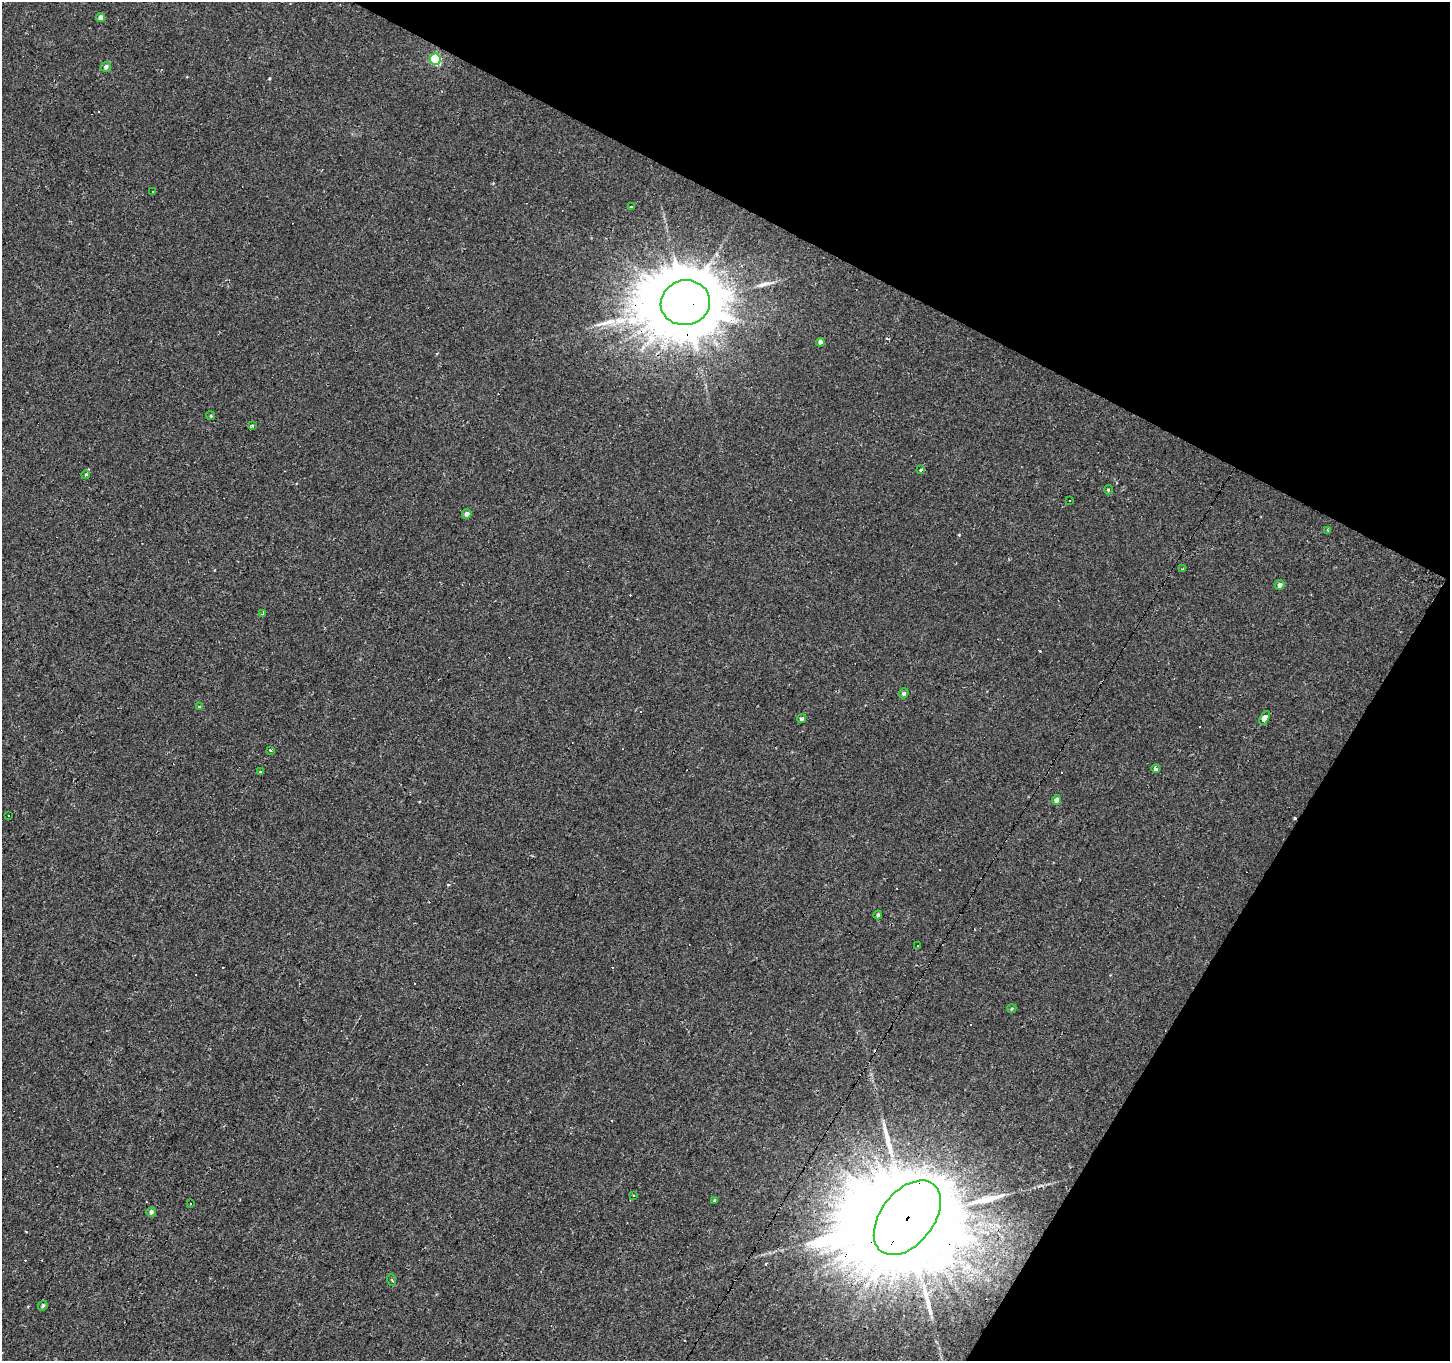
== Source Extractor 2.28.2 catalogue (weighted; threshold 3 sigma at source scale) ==
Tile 8 of 4 x 4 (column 4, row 2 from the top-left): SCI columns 4347-5794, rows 2976-4334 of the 5794 x 5883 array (HDU 1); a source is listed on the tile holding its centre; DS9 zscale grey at full resolution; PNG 1452 x 1363 px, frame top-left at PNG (2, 2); each listed source drawn as its Kron ellipse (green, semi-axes under 4 px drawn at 4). Shown black and unused: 26% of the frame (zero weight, under 2 of 3 exposures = <1% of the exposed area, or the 3 px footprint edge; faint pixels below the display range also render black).
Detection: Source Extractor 2.28.2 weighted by HDU 2 'WHT'; one run over the whole footprint, this tile lists its part. Background -8.71e-05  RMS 0.0051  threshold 0.023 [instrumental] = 3 sigma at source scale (4.5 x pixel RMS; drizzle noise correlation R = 1.50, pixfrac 1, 0.0396/0.0396 arcsec/px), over >= 5 px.
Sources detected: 64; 22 cosmic-ray / hot-pixel residue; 5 long thin detections or spike segments (spike, bleed or trail) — neither listed nor drawn; the other 37 listed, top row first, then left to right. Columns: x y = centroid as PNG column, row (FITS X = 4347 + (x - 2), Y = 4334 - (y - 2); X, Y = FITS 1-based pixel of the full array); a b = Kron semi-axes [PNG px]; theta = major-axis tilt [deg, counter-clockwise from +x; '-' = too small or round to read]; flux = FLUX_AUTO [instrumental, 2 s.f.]
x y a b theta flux
100 17 4 4 - 2.4
435 59 5 5 - 43
106 67 5 5 - 1.8
153 191 2 2 - 0.43
631 207 3 2 - 0.93
685 303 25 22 12 7000
820 342 4 4 - 2.2
211 416 4 3 - 0.5
252 426 3 3 - 0.85
921 470 3 3 - 3.2
86 475 4 3 - 1.5
1108 490 5 3 - 0.48
1069 501 3 2 - 0.64
467 514 5 4 - 2.1
1328 530 4 3 - 0.89
1182 569 4 2 - 0.39
1280 585 5 4 - 2.1
263 614 3 3 - 2.1
904 693 5 4 - 0.99
199 707 4 3 - 0.49
1265 718 7 3 57 1000
802 719 4 4 - 1.5
270 750 3 3 - 0.76
1156 769 4 3 - 4
261 772 3 3 - 0.81
1056 800 5 4 - 2.5
8 815 3 2 - 0.63
878 915 4 3 - 1.3
918 946 3 3 - 0.72
1012 1009 5 3 - 0.52
633 1195 2 2 - 0.39
715 1201 3 3 - 3.1
190 1204 3 2 - 0.36
151 1212 5 4 - 2
907 1218 42 26 52 27000
392 1280 6 3 -71 0.63
43 1306 5 4 - 0.78
Overlapping masked pixels (flux is a lower limit): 3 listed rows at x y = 685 303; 86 475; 907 1218